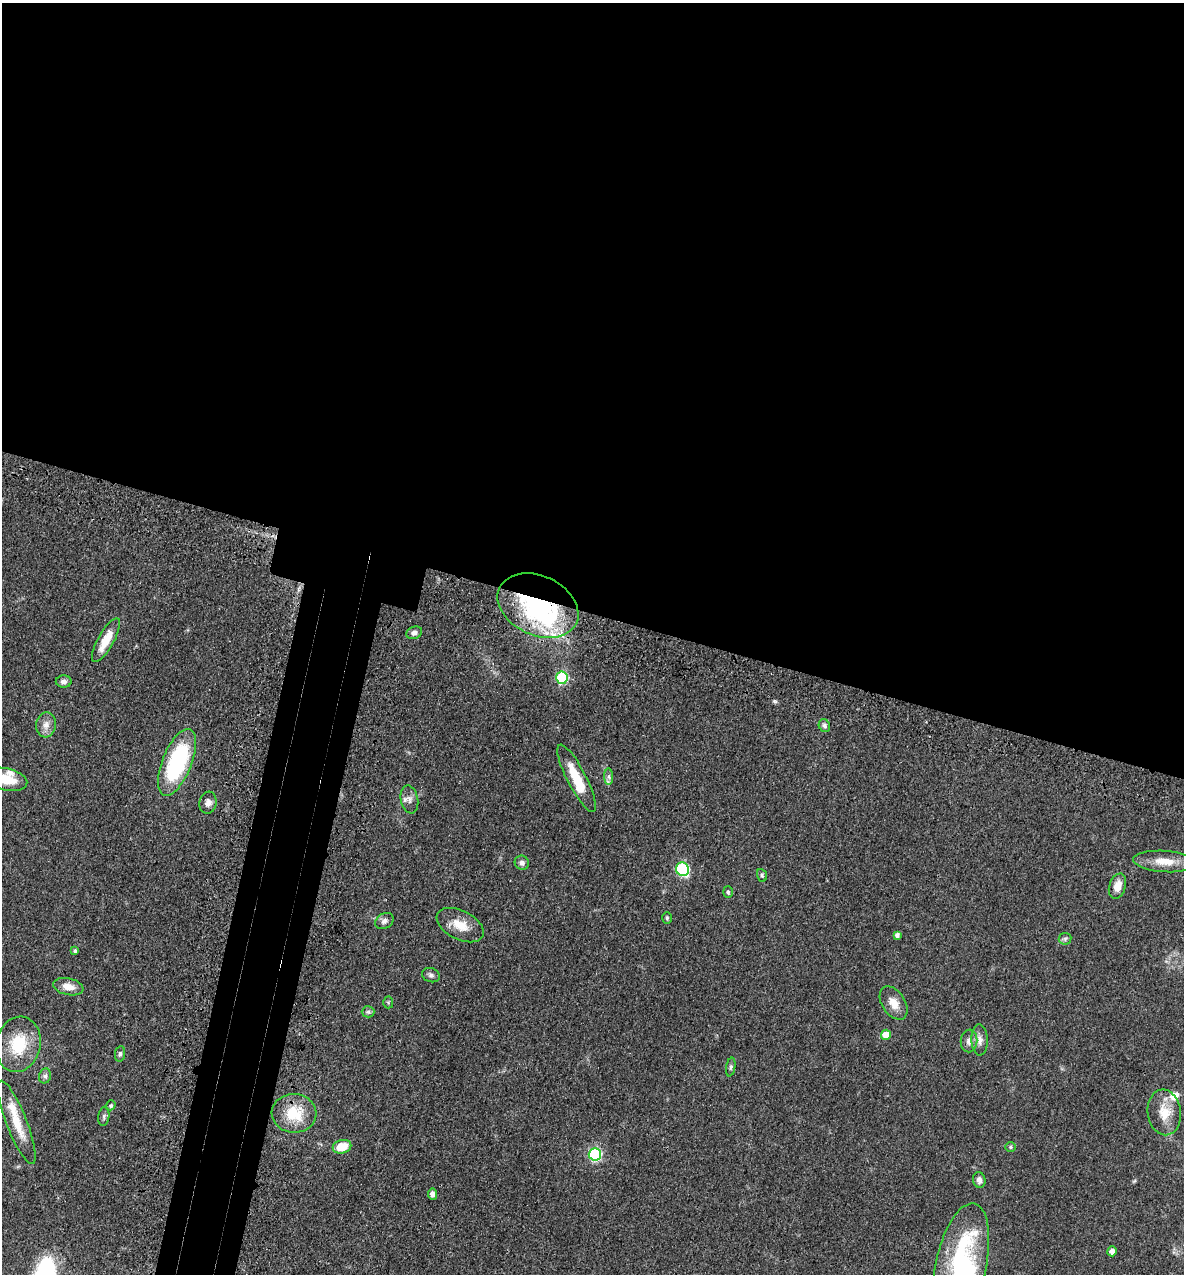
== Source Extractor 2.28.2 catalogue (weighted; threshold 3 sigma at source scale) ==
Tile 3 of 4 x 4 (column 3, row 1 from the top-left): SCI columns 2684-3865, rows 3888-5159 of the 5248 x 5228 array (HDU 1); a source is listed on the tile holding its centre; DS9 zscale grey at full resolution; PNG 1186 x 1276 px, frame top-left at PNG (2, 3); each listed source drawn as its Kron ellipse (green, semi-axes under 4 px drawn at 4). Shown black and unused: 52% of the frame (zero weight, under 3 of 4 exposures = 6% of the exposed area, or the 3 px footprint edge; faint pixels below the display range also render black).
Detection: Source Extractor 2.28.2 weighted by HDU 2 'WHT'; one run over the whole footprint, this tile lists its part. Background 0.0402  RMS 0.0049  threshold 0.0219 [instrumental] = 3 sigma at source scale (4.5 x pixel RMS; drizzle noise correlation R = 1.50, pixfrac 1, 0.05/0.05 arcsec/px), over >= 5 px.
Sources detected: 55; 2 inside a brighter object's white glare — neither listed nor drawn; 4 inside a brighter listed object's ellipse — not listed separately; the other 49 listed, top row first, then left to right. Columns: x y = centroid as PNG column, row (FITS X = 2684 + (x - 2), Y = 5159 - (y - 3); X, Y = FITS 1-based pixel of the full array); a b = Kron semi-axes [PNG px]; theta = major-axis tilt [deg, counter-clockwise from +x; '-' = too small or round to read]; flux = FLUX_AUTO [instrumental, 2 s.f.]
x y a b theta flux
538 605 42 29 -25 80
414 633 8 6 22 1.9
106 640 25 8 61 9.5
562 678 6 6 - 42
64 681 8 6 1 2
46 725 12 10 84 3.6
824 726 7 5 -63 1.2
177 762 35 14 68 54
609 777 8 4 -89 1.2
577 778 37 9 -63 13
6 779 21 11 -13 12
409 799 14 8 -79 2.7
208 803 11 8 81 2.5
1164 861 31 10 -4 8.6
522 863 7 7 - 1.5
683 869 7 6 - 48
762 875 6 5 - 0.82
1117 886 13 8 71 4.9
728 892 5 5 - 0.87
667 918 6 5 - 0.74
384 921 10 7 30 1.9
460 925 25 14 -26 8.5
897 935 4 4 - 1.6
1065 939 6 6 - 1
75 951 4 3 - 0.86
431 975 9 7 -20 1.3
68 987 15 8 -12 4.5
388 1002 6 5 - 0.72
894 1003 18 11 -57 5.4
368 1012 6 5 - 1.1
886 1035 5 5 - 7.7
980 1040 15 8 -88 3.2
969 1041 11 8 82 2.6
18 1044 28 22 77 20
120 1054 8 5 81 1.1
731 1067 9 4 79 1
45 1076 7 6 - 1.2
111 1105 5 4 - 0.74
1164 1112 23 16 -82 9.8
294 1113 22 19 -4 16
104 1116 10 5 83 1.2
17 1122 44 10 -69 12
342 1147 9 6 13 9.7
1011 1147 5 5 - 0.75
595 1154 6 6 - 65
979 1180 8 6 -78 2.1
432 1194 5 4 - 1.9
1112 1251 5 5 - 2.7
961 1265 63 25 78 61
Overlapping masked pixels (flux is a lower limit): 1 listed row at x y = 538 605
Isophote crosses this tile's border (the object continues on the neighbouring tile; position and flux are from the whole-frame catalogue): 2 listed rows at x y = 6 779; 961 1265